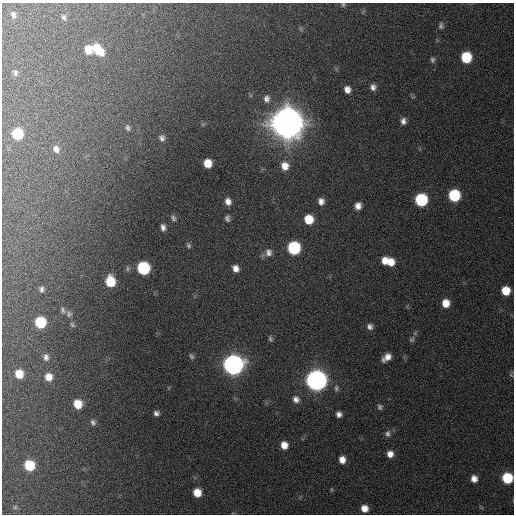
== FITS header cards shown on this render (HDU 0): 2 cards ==
NAXIS1  =                  512 / Axis length
NAXIS2  =                  512 / Axis length

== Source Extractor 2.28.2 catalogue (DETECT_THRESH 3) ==
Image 512 x 512 px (HDU 0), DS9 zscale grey, 1 PNG px = 1 image px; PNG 516 x 516 px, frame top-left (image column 1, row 512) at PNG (2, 3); no overlay
Background 468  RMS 13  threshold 39.3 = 3 sigma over >= 5 px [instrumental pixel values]
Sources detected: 75; all 75 listed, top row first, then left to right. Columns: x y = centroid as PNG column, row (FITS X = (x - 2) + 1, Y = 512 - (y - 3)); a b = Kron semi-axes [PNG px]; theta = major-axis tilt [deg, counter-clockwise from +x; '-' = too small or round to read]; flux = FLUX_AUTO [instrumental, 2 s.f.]
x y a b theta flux
343 4 6 6 - 1.7e+03
13 15 9 6 -69 3.0e+03
64 17 8 5 -65 2.2e+03
441 26 8 5 79 2.2e+03
301 29 7 4 -71 1.4e+03
96 48 10 7 63 1.0e+04
88 50 13 10 1 1.7e+04
100 52 10 8 -64 1.1e+04
466 57 8 7 - 4.1e+04
432 60 7 6 - 2.1e+03
15 73 8 6 87 2.2e+03
373 87 7 6 - 3.9e+03
347 89 7 6 - 5.8e+03
266 99 10 8 -87 4.6e+03
403 121 8 6 -88 4.0e+03
287 123 11 11 - 3.7e+06
128 128 8 6 -69 2.5e+03
17 134 8 7 - 4.3e+04
162 138 8 7 - 3.4e+03
56 149 8 7 - 4.6e+03
207 163 7 7 - 1.5e+04
285 166 10 9 - 9.6e+03
454 195 8 8 - 5.8e+04
421 200 8 8 - 8.2e+04
228 201 8 7 - 5.7e+03
321 201 7 6 - 4.9e+03
358 206 8 7 - 6.1e+03
173 218 9 6 -54 2.7e+03
227 218 8 6 -81 2.6e+03
309 219 8 7 - 2.0e+04
163 227 8 6 -77 4.1e+03
188 245 8 5 -66 2.1e+03
294 248 8 8 - 8.7e+04
268 252 10 9 - 4.8e+03
385 261 7 6 - 8.7e+03
390 262 9 8 - 1.1e+04
143 268 8 8 - 9.1e+04
235 268 7 6 - 6.1e+03
110 281 9 7 -86 2.8e+04
41 289 7 5 -84 2.4e+03
506 291 7 7 - 1.8e+04
446 303 8 7 - 1.1e+04
63 310 8 6 -63 2.2e+03
69 314 8 7 - 2.4e+03
40 322 8 7 - 4.8e+04
72 325 8 5 -47 1.7e+03
370 327 8 7 - 3.6e+03
270 339 8 5 -70 1.8e+03
412 339 9 7 62 2.5e+03
191 356 7 5 -58 1.8e+03
46 357 9 7 -85 3.8e+03
387 357 10 6 39 7.7e+03
233 365 9 9 - 7.0e+05
19 374 7 7 - 1.6e+04
511 375 6 4 -43 1.1e+03
48 377 8 8 - 9.3e+03
316 380 9 9 - 8.0e+05
336 388 10 7 -87 2.9e+03
296 399 10 8 -50 5.3e+03
78 404 8 7 - 1.9e+04
380 407 7 6 - 2.3e+03
156 413 6 5 - 2.9e+03
339 414 6 6 - 4.2e+03
93 422 8 7 - 3.1e+03
387 434 9 8 - 3.4e+03
284 445 7 6 - 9.4e+03
390 454 7 7 - 6.5e+03
342 460 7 6 - 8.0e+03
29 465 8 7 - 3.7e+04
507 478 7 7 - 4.5e+04
474 479 6 6 - 6.2e+03
331 490 6 3 72 9.7e+02
197 493 7 7 - 1.5e+04
15 507 6 4 0 1.0e+03
364 508 7 7 - 8.3e+03
At the frame edge (FLAGS 8, measured only in part): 2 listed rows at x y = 343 4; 507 478